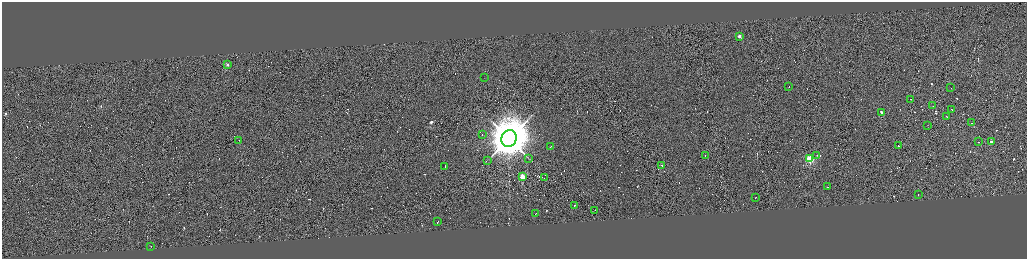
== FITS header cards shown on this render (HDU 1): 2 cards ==
NAXIS1  =                 4098
NAXIS2  =                 1026

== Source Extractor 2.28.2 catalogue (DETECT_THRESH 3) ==
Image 4098 x 1026 px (HDU 1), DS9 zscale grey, zoomed out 1/4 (1 PNG px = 4 x 4 image px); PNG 1029 x 261 px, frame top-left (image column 1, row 1025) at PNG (2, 2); each listed source drawn as its Kron ellipse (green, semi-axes under 4 px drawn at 4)
Background 0.73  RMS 4.1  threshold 12.4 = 3 sigma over >= 5 px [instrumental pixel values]
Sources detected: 384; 348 cannot appear on this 1/4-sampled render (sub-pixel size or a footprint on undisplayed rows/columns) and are neither listed nor drawn; the other 36 listed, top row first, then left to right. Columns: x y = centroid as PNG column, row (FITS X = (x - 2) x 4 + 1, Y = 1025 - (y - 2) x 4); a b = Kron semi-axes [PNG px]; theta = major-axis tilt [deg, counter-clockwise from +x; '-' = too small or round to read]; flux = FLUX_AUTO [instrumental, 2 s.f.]
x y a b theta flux
739 36 2 2 - 3.5e+04
228 64 2 1 - 2.8e+04
485 78 2 1 - 2.5e+02
789 86 2 1 - 2.3e+04
951 87 2 1 - 1.1e+04
911 99 2 1 - 1.5e+04
933 106 2 1 - 1.9e+04
951 109 2 1 - 2.6e+04
881 112 2 1 - 3.1e+04
947 116 2 1 - 1.6e+04
972 123 2 1 - 1.4e+04
928 125 2 1 - 4.4e+02
482 134 2 1 - 2.6e+04
509 138 8 7 - 1.2e+07
239 140 2 1 - 1.6e+03
991 141 2 1 - 1.8e+04
978 142 2 1 - 1.3e+04
551 146 3 1 - 2.4e+04
899 146 2 1 - 1.6e+04
705 155 2 1 - 2.1e+04
817 155 2 2 - 2.1e+03
528 158 2 1 - 3.9e+02
810 158 2 2 - 3.2e+05
488 160 3 1 - 6.6e+02
662 165 2 1 - 2.2e+04
445 166 2 1 - 2.2e+04
522 176 2 2 - 1.5e+05
544 178 2 1 - 1.0e+04
828 187 2 1 - 6.8e+04
918 194 2 1 - 2.9e+04
756 197 2 1 - 1.2e+04
575 205 2 1 - 2.2e+04
595 210 2 1 - 1.4e+04
536 213 2 1 - 1.7e+04
438 221 2 1 - 1.9e+04
151 246 2 1 - 1.1e+04
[348 sub-pixel or undisplayed-footprint detections neither listed nor drawn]